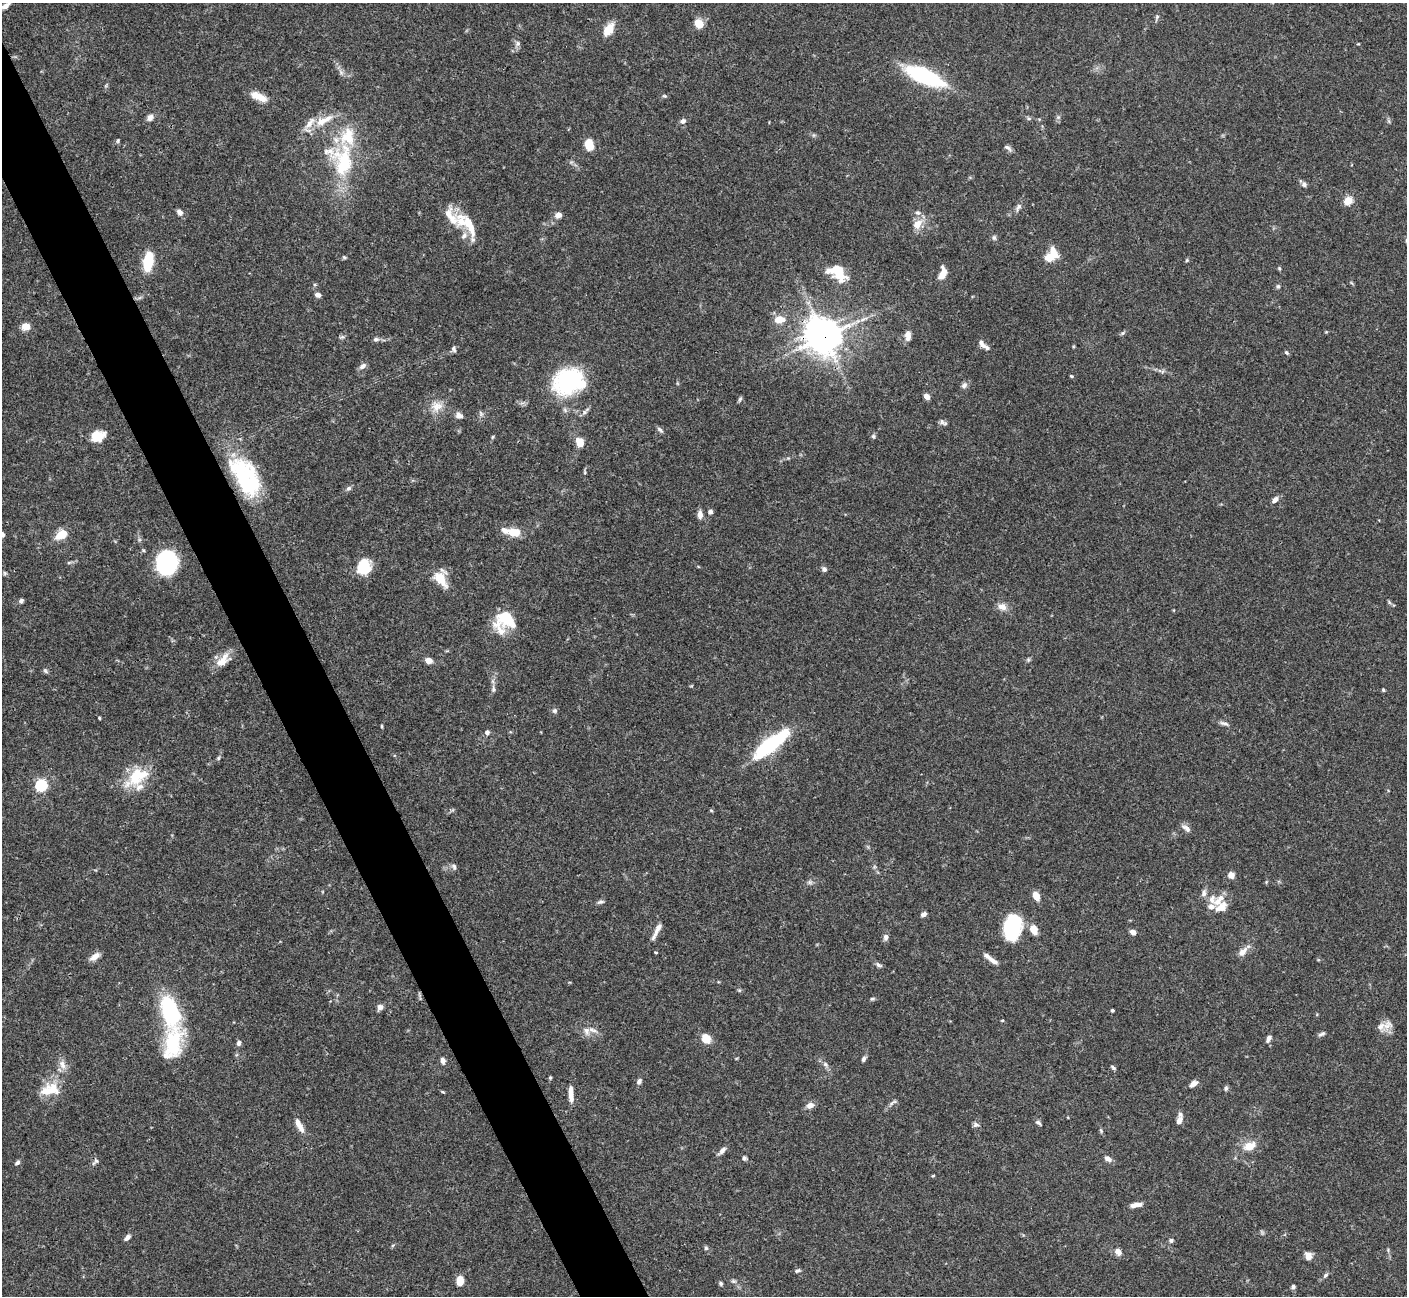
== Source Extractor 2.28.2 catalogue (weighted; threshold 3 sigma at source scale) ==
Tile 11 of 4 x 4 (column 3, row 3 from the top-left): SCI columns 2816-4220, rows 1581-2874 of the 5628 x 5617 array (HDU 1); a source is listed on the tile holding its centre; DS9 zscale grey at full resolution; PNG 1409 x 1298 px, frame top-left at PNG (2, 3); no overlay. Shown black and unused: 4% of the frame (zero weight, under 3 of 4 exposures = <1% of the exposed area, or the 3 px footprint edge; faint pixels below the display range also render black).
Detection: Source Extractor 2.28.2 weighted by HDU 2 'WHT'; one run over the whole footprint, this tile lists its part. Background 0.0665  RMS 0.0031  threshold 0.0139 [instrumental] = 3 sigma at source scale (4.5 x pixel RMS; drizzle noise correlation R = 1.50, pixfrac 1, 0.05/0.05 arcsec/px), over >= 5 px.
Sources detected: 198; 1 too faint to see at this stretch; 3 inside a brighter object's white glare — not listed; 27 inside a brighter listed object's ellipse — not listed separately; the other 167 listed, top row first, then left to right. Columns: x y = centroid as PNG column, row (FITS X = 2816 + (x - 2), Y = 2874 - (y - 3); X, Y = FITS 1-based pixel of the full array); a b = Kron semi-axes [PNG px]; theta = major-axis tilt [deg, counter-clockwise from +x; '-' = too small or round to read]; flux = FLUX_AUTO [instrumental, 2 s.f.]
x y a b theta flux
6 6 11 5 37 1.6
1157 17 6 5 - 0.6
699 24 10 9 - 3.6
608 29 13 8 55 5.4
517 43 8 7 - 0.92
341 72 8 5 -46 0.95
924 76 42 14 -23 30
664 96 6 4 -19 0.45
262 98 18 9 -25 3.2
1058 117 5 5 - 0.56
150 118 9 7 48 1.4
323 120 32 10 26 6
683 121 6 6 - 1.1
118 141 6 4 72 0.42
589 144 11 8 -81 4.9
1008 148 11 5 -35 0.91
343 161 50 29 -88 25
1304 184 7 6 - 0.92
1348 200 5 4 - 14
1018 207 11 6 63 1.1
180 212 7 6 - 1.5
558 215 8 7 - 1.6
451 217 60 17 -45 8
917 224 15 11 46 3.5
994 238 7 6 - 0.66
1054 252 15 7 -59 3.6
344 257 5 5 - 0.42
1049 257 5 5 - 13
1187 260 5 4 - 0.4
148 262 14 7 80 16
1279 268 5 4 - 0.38
838 272 22 14 -31 9.4
942 274 12 7 62 2.9
1278 286 6 5 - 0.55
318 295 6 5 - 1.2
779 319 12 8 2 3.6
26 326 9 7 19 2.9
818 330 9 8 - 210
1123 333 7 3 52 0.46
908 336 12 7 -89 1.8
342 337 7 4 44 0.6
825 337 11 9 39 500
376 339 9 6 1 0.86
982 343 12 6 -55 1.4
454 349 9 6 -81 0.77
1286 352 6 4 -43 0.55
363 366 10 6 34 1.2
1162 372 6 4 71 0.45
1071 376 5 4 - 0.34
567 382 23 18 47 43
964 385 8 7 - 1
927 396 6 5 - 1.6
740 399 8 5 60 0.53
437 406 17 16 - 4.2
585 411 13 5 42 0.95
481 414 8 4 -59 0.68
459 415 9 7 -34 1.6
942 422 8 7 - 0.96
660 430 11 5 -42 0.77
97 436 15 11 21 5.9
873 436 6 5 - 0.56
492 437 6 3 70 0.36
580 442 12 9 -71 3
585 472 6 4 -89 0.39
242 474 44 31 -61 26
349 488 8 6 33 0.79
1275 500 8 5 42 1.6
710 512 6 5 - 0.79
700 514 10 6 -89 1.6
514 532 13 9 -8 5
2 534 6 6 - 1.1
62 534 9 6 37 8.4
69 562 6 4 19 0.42
167 562 14 13 - 54
363 567 16 13 73 9
824 569 7 6 - 0.79
5 573 5 5 - 0.49
440 579 22 11 -52 5.8
21 601 5 5 - 0.77
1389 602 7 4 -72 0.47
1002 607 12 9 -15 2.1
506 618 27 19 16 10
428 660 6 5 - 2.4
1028 660 6 5 - 0.48
222 662 24 11 25 3.9
45 671 8 5 -42 0.61
493 689 10 6 -82 0.99
1383 690 4 4 - 0.44
554 711 7 6 - 0.73
99 718 3 3 - 0.38
1224 723 14 5 -14 1.1
382 726 5 3 - 0.36
487 732 7 6 - 0.89
770 744 38 11 38 31
218 758 5 5 - 0.43
137 776 34 18 37 12
41 785 6 5 - 39
711 810 5 3 - 0.3
1186 828 13 7 -36 1.5
454 866 9 6 -63 0.81
1231 875 6 6 - 2.4
810 882 8 6 -21 0.74
1036 896 8 5 -63 4
1212 899 13 10 -87 2.5
600 902 10 4 12 0.7
1221 907 16 11 32 3.3
924 914 6 4 28 1.2
1012 927 24 16 80 23
1033 928 12 8 1 2
658 929 20 6 64 2.3
1133 932 7 5 -36 1.5
886 937 8 6 89 1.1
656 952 3 2 - 0.38
1242 952 16 8 48 2.3
95 957 14 7 35 2.1
993 960 17 6 -36 2
879 965 10 5 -31 0.77
739 990 6 4 -17 0.39
872 999 6 4 13 0.48
380 1007 7 7 - 1.3
169 1010 25 13 -73 32
1112 1010 3 3 - 0.62
1002 1020 4 3 - 0.31
1388 1025 20 11 43 2.7
593 1030 14 7 -18 1.7
1322 1034 10 5 24 0.77
706 1038 10 8 -61 4.6
1269 1038 10 5 62 1.1
239 1043 7 6 - 0.82
172 1044 47 23 73 18
863 1059 7 5 67 0.75
443 1060 6 5 - 1.6
825 1064 9 6 -40 1
62 1065 15 8 -70 2.3
1113 1067 7 4 -52 0.54
550 1077 5 4 - 0.38
639 1081 8 6 59 0.93
1193 1084 11 6 34 1.6
1226 1088 6 5 - 0.65
50 1089 25 15 12 7.7
443 1092 5 4 - 0.33
571 1094 19 5 -87 2.9
893 1102 12 4 30 0.85
810 1105 9 6 23 1.9
1179 1121 10 6 68 1.7
1038 1123 8 5 -41 0.68
976 1124 7 6 - 0.83
301 1127 12 7 -61 2.3
1101 1130 8 4 -68 0.48
1250 1146 14 9 19 4.3
722 1150 13 5 49 1.2
744 1158 6 5 - 0.64
1108 1159 9 6 -31 1.5
96 1161 7 6 - 0.79
17 1163 8 5 33 0.67
933 1176 4 4 - 0.31
1136 1205 13 5 10 2.2
127 1238 9 5 44 1.1
1171 1240 5 5 - 0.72
706 1248 5 5 - 0.52
1118 1252 8 6 -50 2
1308 1256 9 7 -64 2.1
798 1271 8 4 18 0.6
1325 1275 8 5 45 0.73
460 1281 8 6 -88 4.4
721 1284 6 4 -49 0.57
1293 1286 5 5 - 0.76
Overlapping masked pixels (flux is a lower limit): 3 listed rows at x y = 818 330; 825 337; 242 474
Isophote crosses this tile's border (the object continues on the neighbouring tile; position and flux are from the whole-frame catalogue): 2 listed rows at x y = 6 6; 2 534